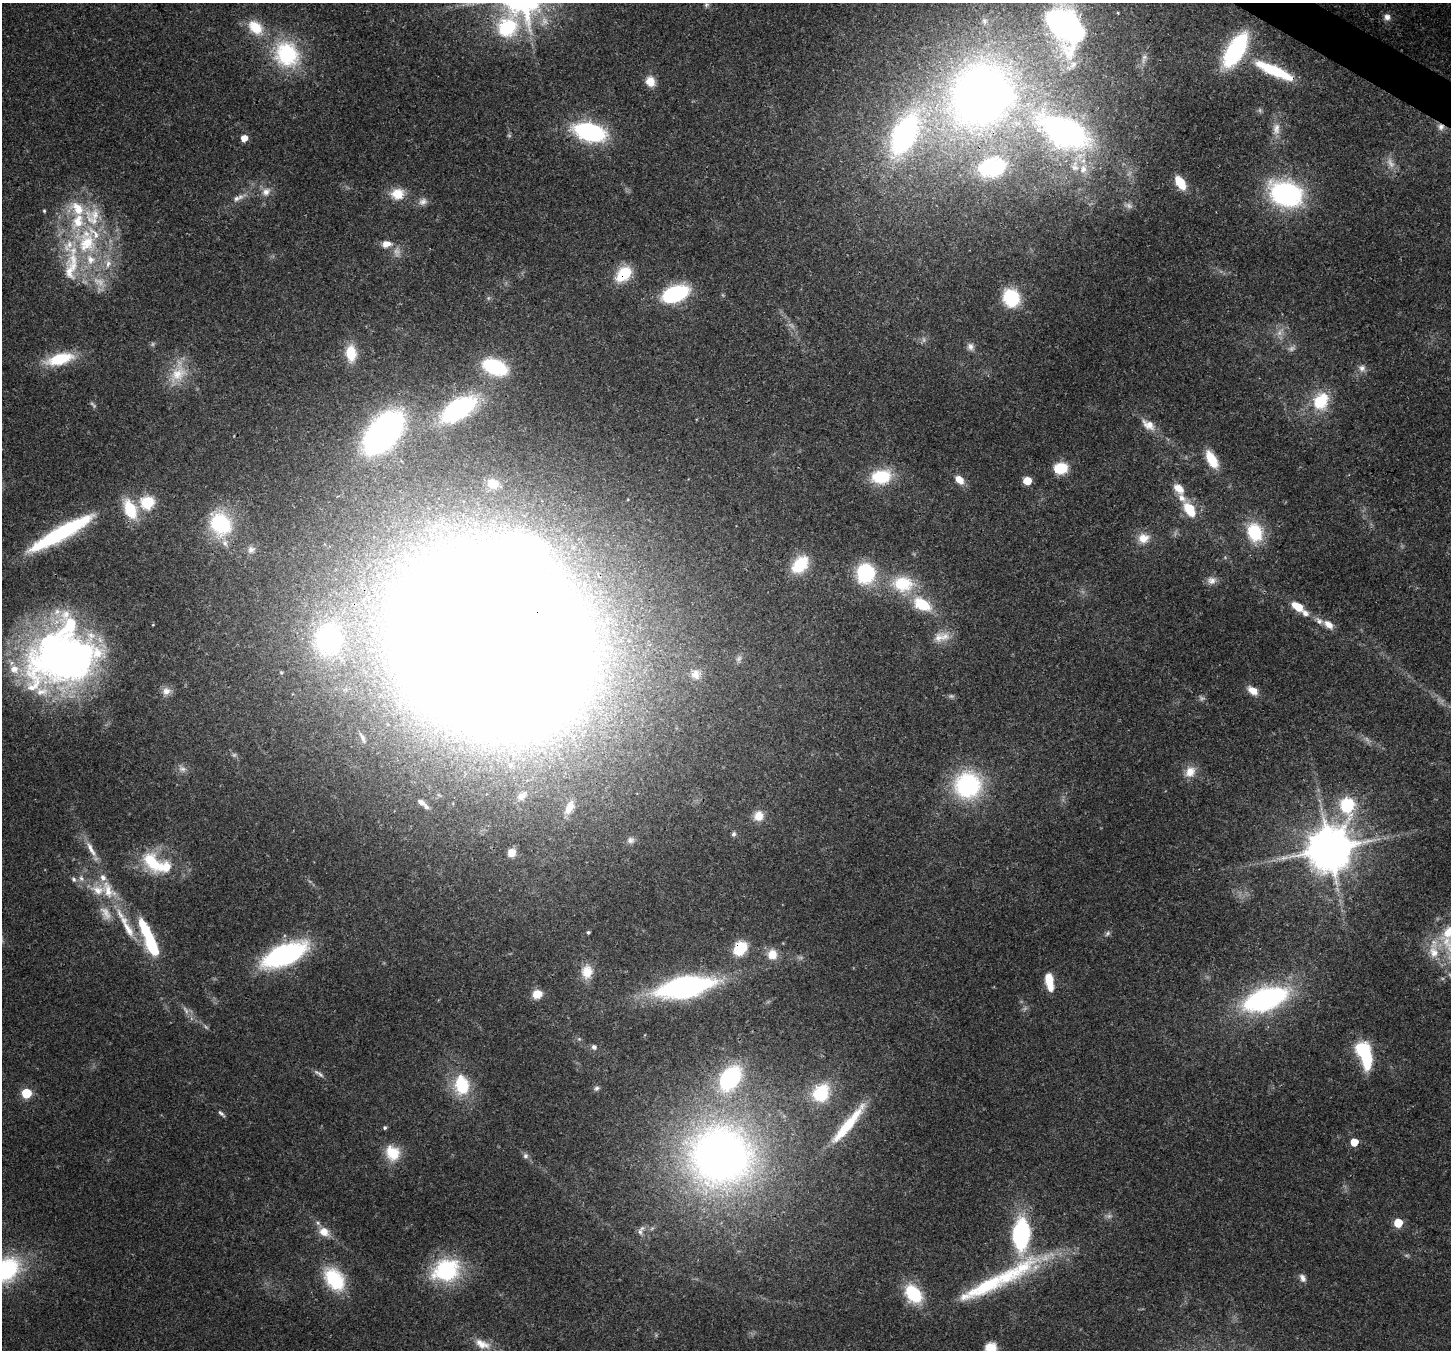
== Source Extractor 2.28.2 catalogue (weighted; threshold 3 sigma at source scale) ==
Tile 10 of 4 x 4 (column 2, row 3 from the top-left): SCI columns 1518-2966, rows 1705-3052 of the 5932 x 6036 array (HDU 1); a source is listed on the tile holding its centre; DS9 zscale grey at full resolution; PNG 1453 x 1352 px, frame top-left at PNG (2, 3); no overlay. Shown black and unused: <1% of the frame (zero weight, under 3 of 4 exposures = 7% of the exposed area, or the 3 px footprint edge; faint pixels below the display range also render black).
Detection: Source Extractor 2.28.2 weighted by HDU 2 'WHT'; one run over the whole footprint, this tile lists its part. Background 0.0922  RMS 0.0037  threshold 0.0167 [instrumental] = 3 sigma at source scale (4.5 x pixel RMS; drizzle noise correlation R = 1.50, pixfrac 1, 0.0396/0.0396 arcsec/px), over >= 5 px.
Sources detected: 183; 22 too faint to see at this stretch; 6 inside a brighter object's white glare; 1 long thin detection or spike segment (spike, bleed or trail) — not listed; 23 inside a brighter listed object's ellipse — not listed separately; the other 131 listed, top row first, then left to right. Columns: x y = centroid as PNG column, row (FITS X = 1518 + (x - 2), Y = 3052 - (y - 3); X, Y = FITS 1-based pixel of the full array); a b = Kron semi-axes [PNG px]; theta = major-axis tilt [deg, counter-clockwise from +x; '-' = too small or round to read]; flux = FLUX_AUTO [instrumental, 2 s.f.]
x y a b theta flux
706 4 7 6 - 0.83
1387 17 10 10 - 2.3
984 21 10 8 -88 1.8
1064 25 47 30 -60 130
255 27 22 15 -43 11
507 27 31 25 -9 36
1236 50 28 12 60 62
287 54 37 32 -61 34
1144 57 9 7 57 1.7
1274 71 46 11 -24 24
650 81 11 9 -67 5.1
981 95 66 50 70 310
1441 127 9 9 - 2.1
1276 129 19 10 84 4.4
590 132 25 13 -14 56
1064 132 50 26 -27 140
904 135 45 23 63 90
244 138 5 5 - 4.7
1391 163 16 8 -56 3.1
1075 166 18 13 -83 7.7
992 167 32 22 10 35
1180 183 14 7 -57 9.2
266 192 14 11 47 3.4
397 194 16 14 2 7.3
1286 194 24 18 -21 82
236 198 10 8 23 1.8
423 202 13 10 22 2.3
44 211 4 4 - 0.51
86 243 38 32 -48 42
386 244 12 8 8 3.4
625 273 9 6 42 39
675 294 21 12 20 42
1011 298 14 12 -66 26
970 347 10 9 - 1.9
351 353 17 11 -86 10
60 359 31 12 15 18
495 367 24 14 -21 27
1362 368 10 10 - 2
178 373 35 20 68 13
1321 401 18 14 59 18
459 409 32 16 32 54
1148 425 21 11 -36 4.9
383 433 41 23 50 130
1212 459 20 9 -60 11
1061 468 10 9 - 14
881 477 21 15 8 18
959 480 8 6 -46 6
1027 481 7 7 - 4.9
493 484 12 10 -11 4.9
1179 488 17 11 -45 5.1
147 502 6 6 - 53
130 509 22 12 -66 16
1189 509 9 6 -57 21
221 524 27 22 -58 30
1255 532 23 17 -74 18
61 533 77 13 29 50
1143 538 15 13 9 5.4
251 549 10 9 - 1.9
800 565 21 14 47 15
865 573 18 16 88 31
1212 580 13 10 -1 2.6
903 584 33 23 -4 19
922 604 19 12 -30 16
1298 607 10 6 -30 12
1305 613 9 7 -40 2.2
1328 625 14 8 -38 3.3
945 636 14 13 - 4.6
328 639 33 28 79 66
492 642 101 86 -39 3700
63 659 81 55 16 200
696 674 13 12 - 3.7
166 691 11 11 - 2.7
1253 691 9 6 -33 6.2
363 738 17 5 -63 1.5
182 769 13 8 -32 2
1190 772 15 13 49 5.1
968 785 29 29 - 45
522 796 15 9 40 3.3
421 802 10 6 -30 1.5
1347 805 8 6 -83 64
569 807 18 9 64 4
758 816 13 12 - 4.9
733 834 7 6 - 1
631 840 10 9 - 1.7
91 849 27 7 -61 4.7
1329 849 14 12 52 1600
511 853 8 7 - 4.6
152 862 34 19 -51 17
81 878 9 6 -58 1.4
74 879 8 5 -59 1
108 890 32 17 -57 13
128 929 28 10 -57 7.5
588 932 4 3 - 0.64
1107 933 8 6 41 1
149 940 41 9 -67 34
740 948 13 10 46 16
1434 952 20 14 -72 8
772 954 13 12 - 5.1
284 955 39 16 24 78
587 972 18 14 84 6.1
1049 979 15 8 -82 7.4
685 987 46 17 11 100
537 994 10 8 22 5.2
1265 999 33 15 19 100
594 1047 6 6 - 1.4
1362 1048 7 6 - 58
319 1073 17 5 -35 1.5
730 1078 23 16 56 48
462 1085 20 15 -80 19
596 1088 8 6 30 0.97
26 1093 6 6 - 21
821 1093 23 19 57 18
221 1113 10 4 -42 0.98
848 1124 62 11 51 18
385 1127 5 4 - 0.7
1354 1142 5 5 - 9.8
392 1153 20 17 -59 9.9
525 1156 8 7 - 1.3
721 1156 71 67 -5 280
1398 1223 5 5 - 15
324 1232 15 11 -25 5.1
640 1232 10 6 -82 1.4
1021 1234 28 14 88 50
1022 1268 46 21 30 30
5 1270 33 23 32 47
446 1270 29 23 19 38
1303 1278 11 7 -63 1.8
334 1279 28 19 -55 22
913 1294 19 12 -51 23
482 1344 25 12 -22 5.8
990 1348 13 11 37 5.6
Overlapping masked pixels (flux is a lower limit): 9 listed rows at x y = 507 27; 1236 50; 1274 71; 981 95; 1441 127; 992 167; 625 273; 492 642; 740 948
Isophote crosses this tile's border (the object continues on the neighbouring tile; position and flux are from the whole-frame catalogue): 4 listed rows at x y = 1064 25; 507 27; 5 1270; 990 1348